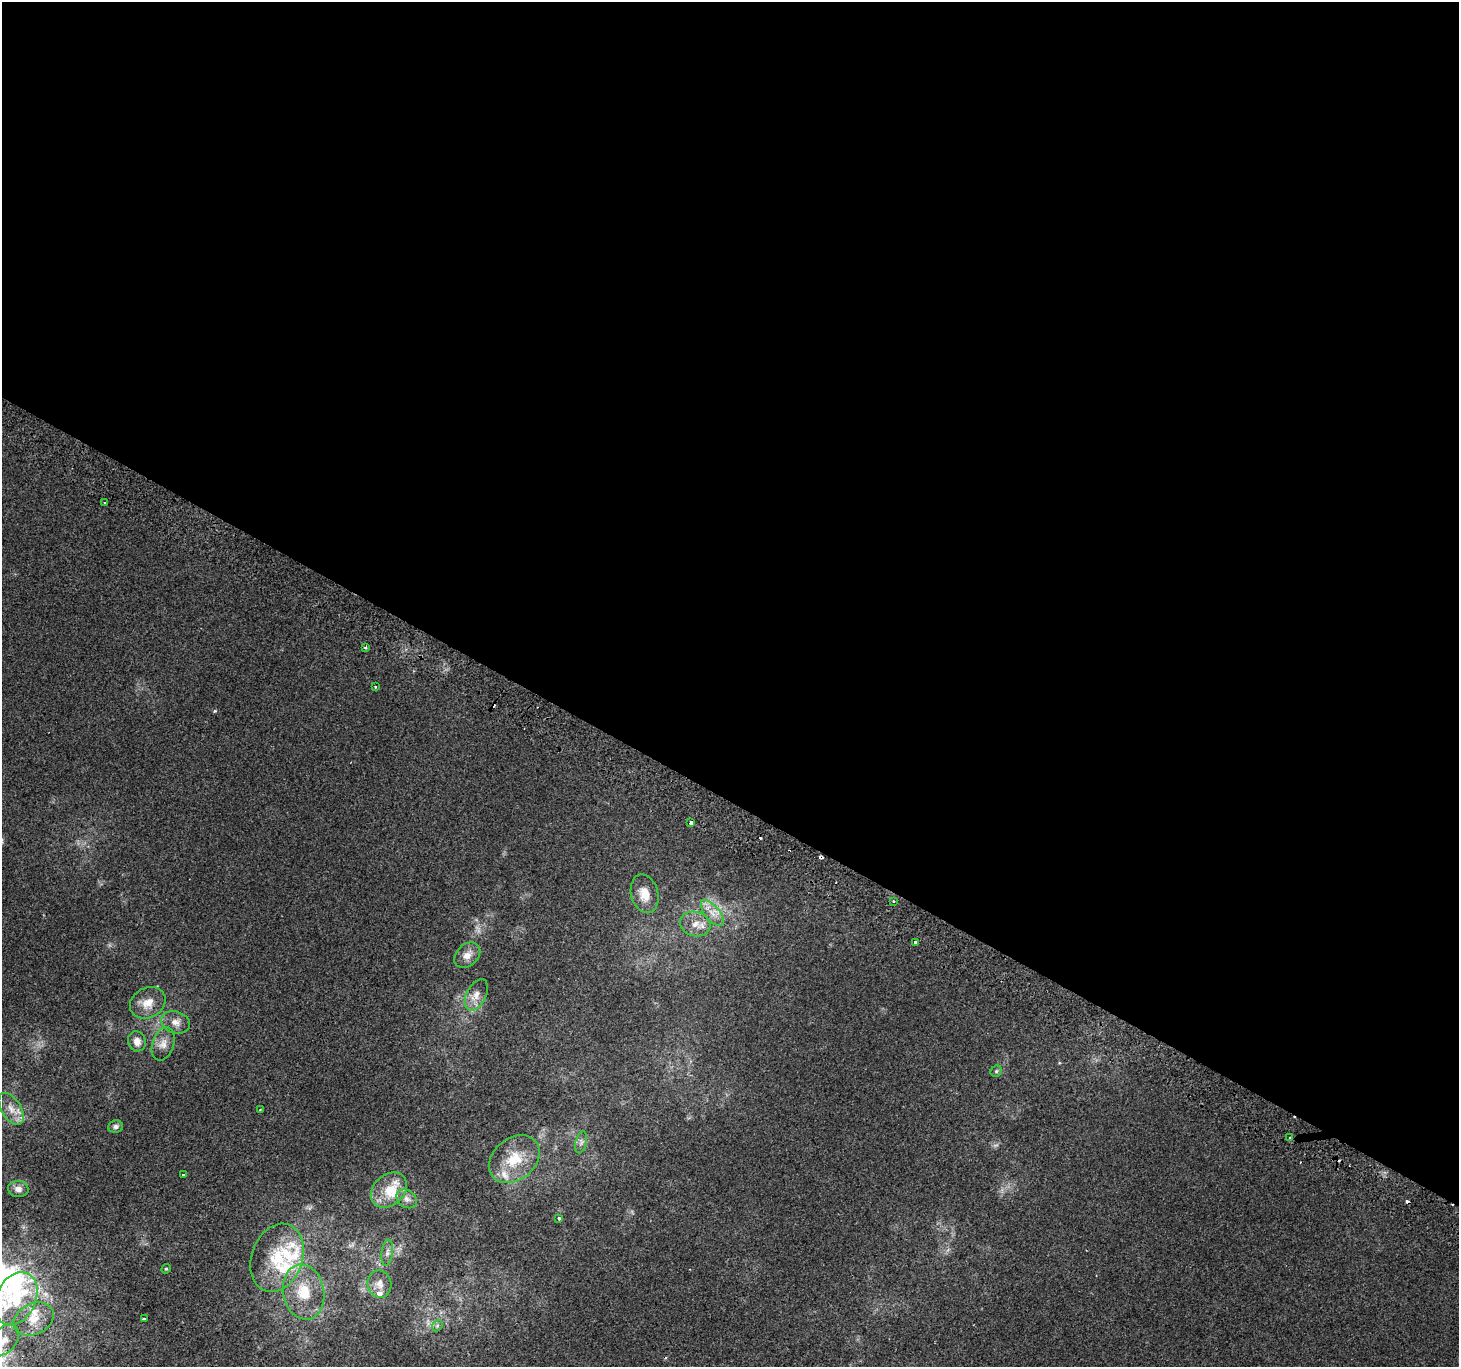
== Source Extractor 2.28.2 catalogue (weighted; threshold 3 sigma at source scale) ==
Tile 3 of 4 x 4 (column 3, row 1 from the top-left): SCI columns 2947-4403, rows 4394-5758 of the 5884 x 5991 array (HDU 1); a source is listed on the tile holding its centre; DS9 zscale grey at full resolution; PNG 1461 x 1369 px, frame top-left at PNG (2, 2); each listed source drawn as its Kron ellipse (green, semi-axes under 4 px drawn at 4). Shown black and unused: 59% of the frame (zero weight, under 2 of 3 exposures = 2% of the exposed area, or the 3 px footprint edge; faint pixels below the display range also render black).
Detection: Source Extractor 2.28.2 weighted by HDU 2 'WHT'; one run over the whole footprint, this tile lists its part. Background -5.38e-04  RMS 0.0034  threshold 0.0155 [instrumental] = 3 sigma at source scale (4.5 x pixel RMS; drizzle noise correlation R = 1.50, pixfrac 1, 0.0396/0.0396 arcsec/px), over >= 5 px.
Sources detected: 52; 7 cosmic-ray / hot-pixel residue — neither listed nor drawn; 8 inside a brighter listed object's ellipse — not listed separately; the other 37 listed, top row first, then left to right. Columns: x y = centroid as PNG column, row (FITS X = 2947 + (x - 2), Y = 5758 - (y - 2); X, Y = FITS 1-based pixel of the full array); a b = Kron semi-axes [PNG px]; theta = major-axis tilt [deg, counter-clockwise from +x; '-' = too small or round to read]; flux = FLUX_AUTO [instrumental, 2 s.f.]
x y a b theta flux
104 503 3 3 - 0.74
366 648 3 3 - 1.7
375 687 3 3 - 0.33
690 823 4 3 - 2.9
645 894 19 13 -75 5.4
894 901 4 3 - 0.54
712 913 16 7 -51 3.3
695 924 15 12 -17 4.2
915 942 3 3 - 1.3
467 955 15 10 43 3.1
476 995 17 9 63 3.2
148 1003 18 15 28 4.9
175 1022 15 11 -18 2.8
137 1041 10 8 -71 2.5
163 1044 17 10 72 3.1
996 1071 6 5 - 0.58
11 1109 18 9 -58 3.8
260 1110 2 2 - 0.26
115 1126 7 6 - 1.1
1290 1138 4 3 - 0.61
581 1142 11 5 75 1.2
514 1159 28 21 39 11
183 1175 3 3 - 2.4
18 1189 10 8 -5 2.1
389 1190 20 15 43 8.2
407 1199 11 8 -36 1.9
559 1219 3 3 - 1.1
387 1253 13 5 82 1.5
277 1258 35 25 70 16
166 1269 5 4 - 0.44
379 1284 14 12 -76 2.9
304 1292 28 20 -79 13
16 1299 28 19 64 16
34 1319 21 15 26 6.8
144 1319 3 3 - 1.5
437 1326 6 4 46 0.61
4 1340 18 12 46 4.8
Isophote crosses this tile's border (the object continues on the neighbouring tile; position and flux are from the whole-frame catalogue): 1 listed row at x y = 4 1340